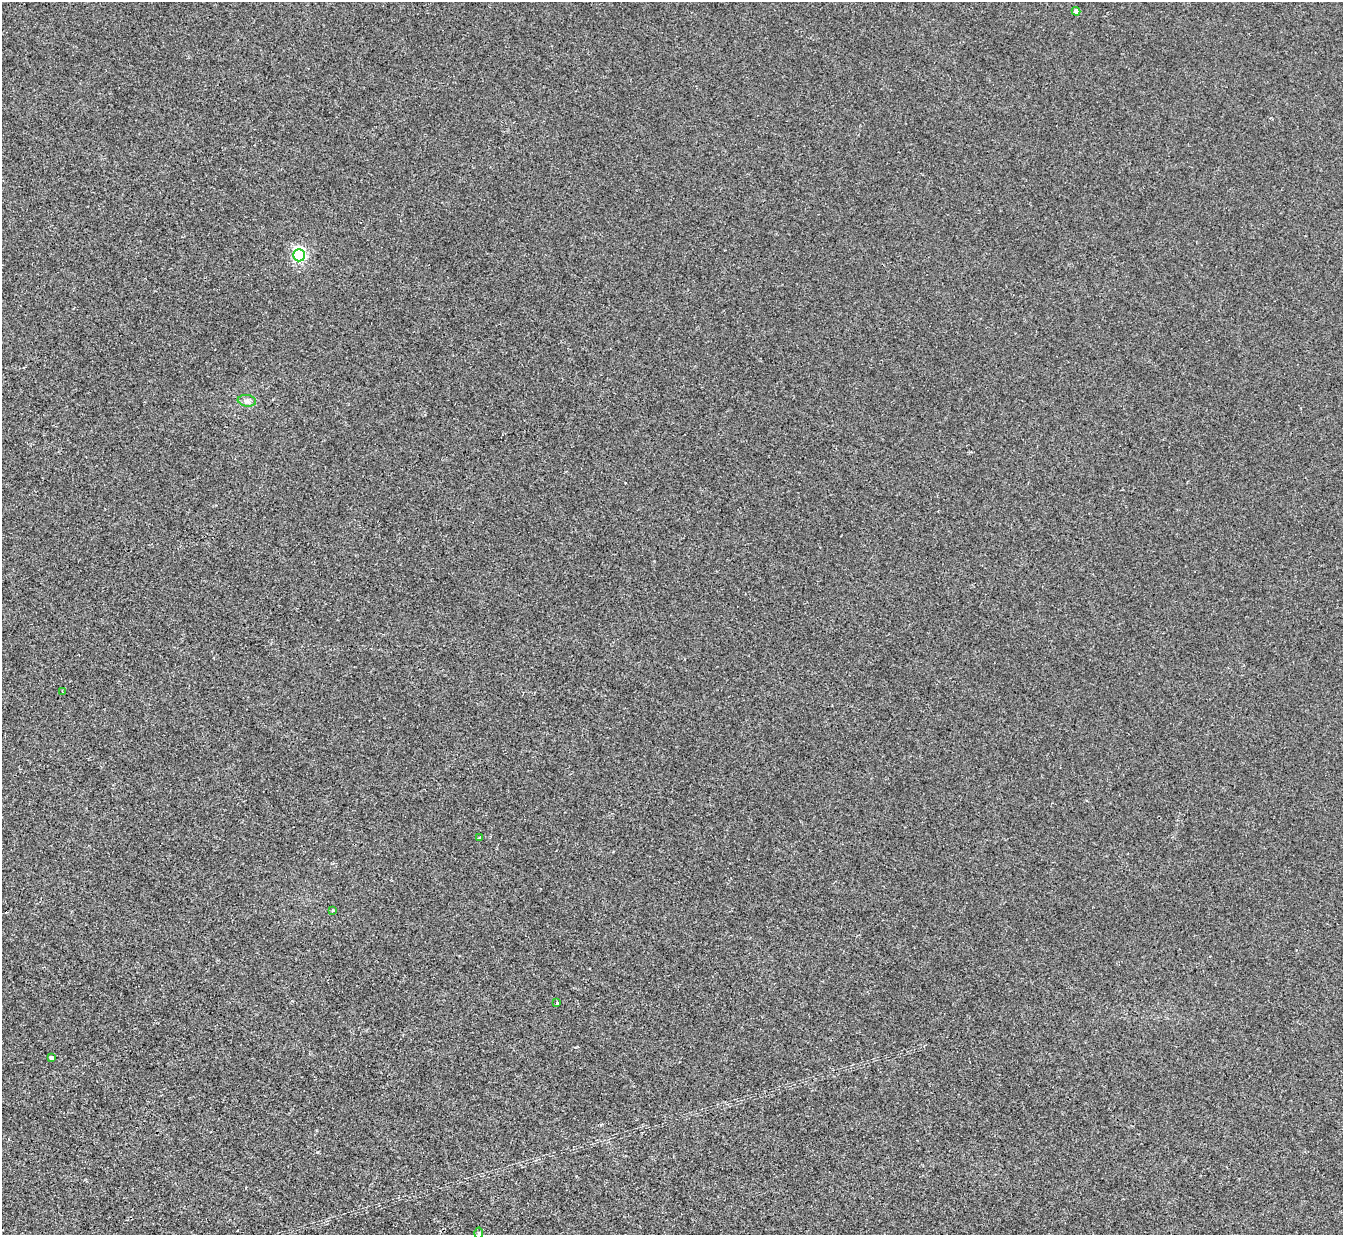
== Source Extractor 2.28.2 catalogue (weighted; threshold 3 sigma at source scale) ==
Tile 7 of 4 x 4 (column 3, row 2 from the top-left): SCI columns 2687-4027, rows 2740-3972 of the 5370 x 5353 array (HDU 1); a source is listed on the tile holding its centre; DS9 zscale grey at full resolution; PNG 1345 x 1237 px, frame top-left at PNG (2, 2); each listed source drawn as its Kron ellipse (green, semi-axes under 4 px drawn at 4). Shown black and unused: <1% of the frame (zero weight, under 2 of 3 exposures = <1% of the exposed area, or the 3 px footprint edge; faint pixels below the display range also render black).
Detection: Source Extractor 2.28.2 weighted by HDU 2 'WHT'; one run over the whole footprint, this tile lists its part. Background 0.00107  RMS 0.005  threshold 0.0225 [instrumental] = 3 sigma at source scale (4.5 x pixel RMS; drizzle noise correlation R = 1.50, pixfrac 1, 0.05/0.05 arcsec/px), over >= 5 px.
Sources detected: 9; all 9 listed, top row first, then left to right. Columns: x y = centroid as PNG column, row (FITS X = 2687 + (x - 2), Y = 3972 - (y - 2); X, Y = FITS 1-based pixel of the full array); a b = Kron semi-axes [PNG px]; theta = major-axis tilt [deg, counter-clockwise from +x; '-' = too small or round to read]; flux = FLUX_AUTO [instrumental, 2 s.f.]
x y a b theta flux
1076 11 4 4 - 2.5
299 255 6 6 - 84
247 401 9 6 -8 1.6
62 692 3 2 - 0.52
480 837 3 3 - 0.59
333 910 3 3 - 0.45
557 1003 3 3 - 3.8
51 1057 4 3 - 1.8
479 1233 5 3 - 0.7